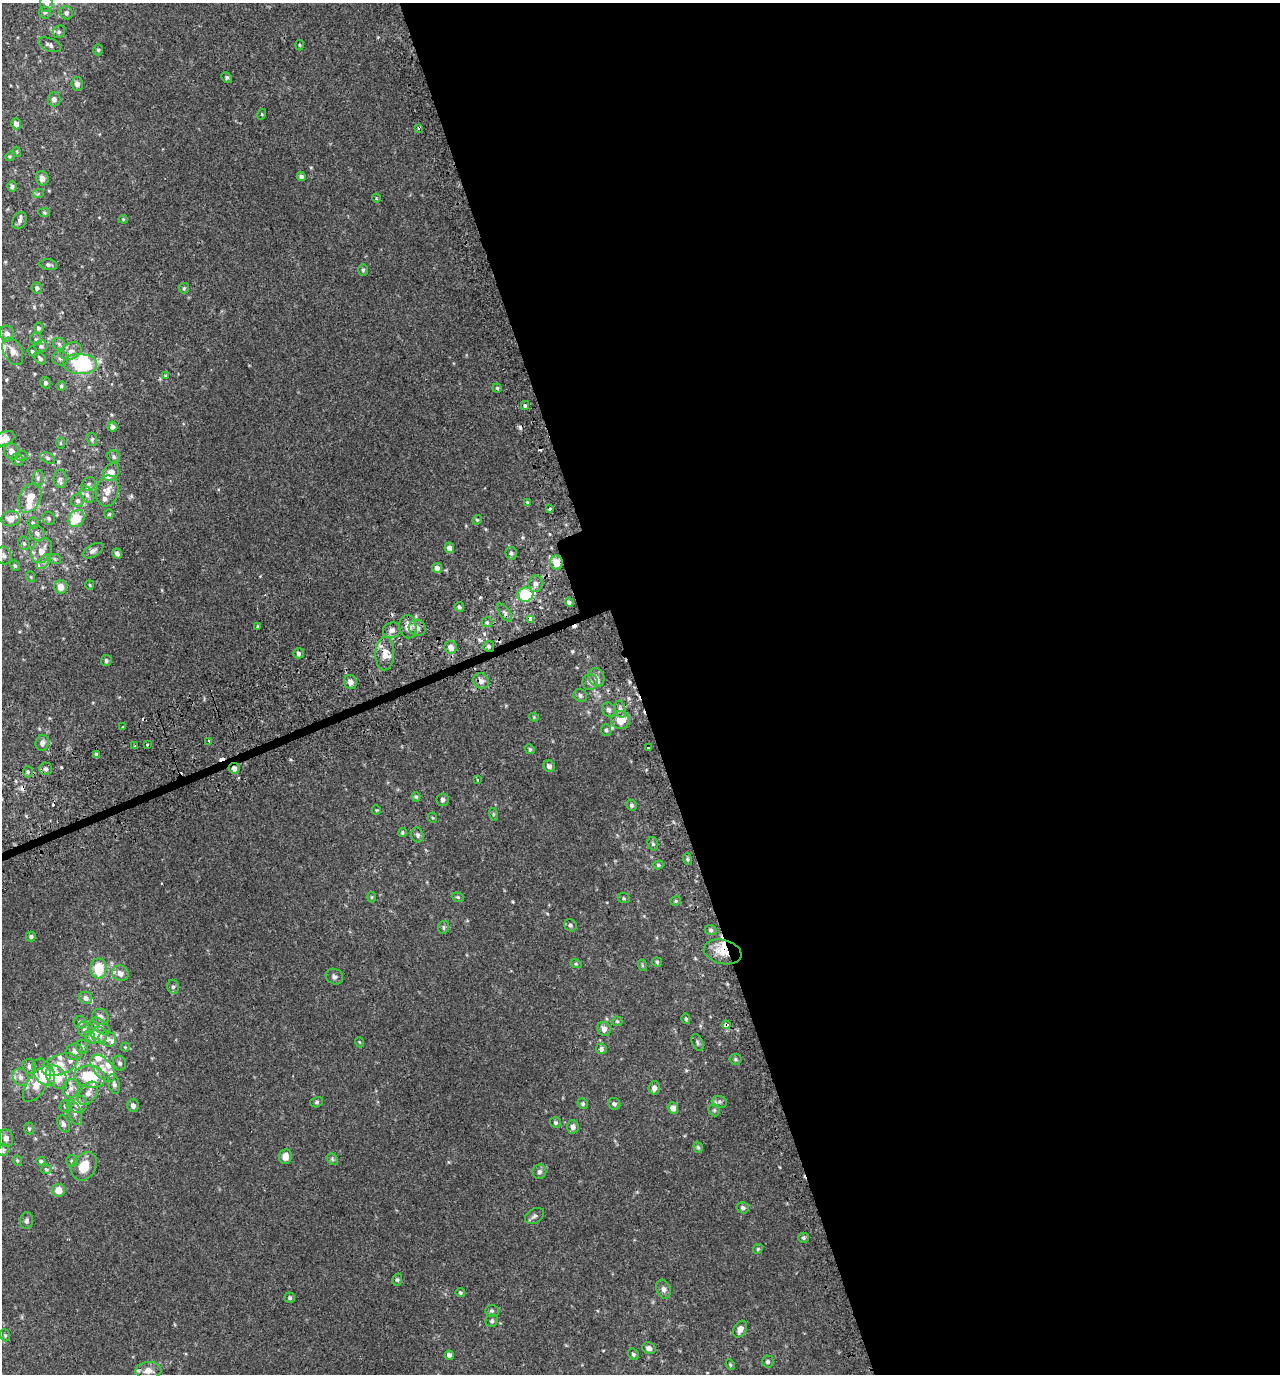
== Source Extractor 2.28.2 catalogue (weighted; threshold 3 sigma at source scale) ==
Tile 8 of 4 x 4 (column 4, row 2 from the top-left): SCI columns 4009-5286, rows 2793-4164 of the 5407 x 5580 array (HDU 1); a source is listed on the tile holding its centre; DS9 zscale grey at full resolution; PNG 1282 x 1376 px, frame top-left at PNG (2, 3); each listed source drawn as its Kron ellipse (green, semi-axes under 4 px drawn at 4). Shown black and unused: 51% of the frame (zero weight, under 2 of 3 exposures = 3% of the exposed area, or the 3 px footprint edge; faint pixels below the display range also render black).
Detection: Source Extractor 2.28.2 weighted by HDU 2 'WHT'; one run over the whole footprint, this tile lists its part. Background 0.00499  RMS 0.0059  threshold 0.0265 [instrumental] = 3 sigma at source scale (4.5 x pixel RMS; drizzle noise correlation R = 1.50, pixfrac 1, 0.0396/0.0396 arcsec/px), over >= 5 px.
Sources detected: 259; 1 inside a brighter object's white glare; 9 cosmic-ray / hot-pixel residue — neither listed nor drawn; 22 inside a brighter listed object's ellipse — not listed separately; the other 227 listed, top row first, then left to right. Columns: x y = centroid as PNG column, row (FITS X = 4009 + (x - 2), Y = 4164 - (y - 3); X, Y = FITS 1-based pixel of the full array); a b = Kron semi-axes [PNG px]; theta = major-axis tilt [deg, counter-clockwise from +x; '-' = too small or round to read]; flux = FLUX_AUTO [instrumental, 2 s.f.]
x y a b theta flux
46 4 8 6 -88 2.3
45 12 6 5 - 0.98
66 13 7 6 - 1.4
59 32 7 5 44 1.2
50 45 12 6 -21 1.9
299 45 5 3 - 0.53
98 50 5 4 - 0.85
227 77 6 4 -47 1.1
77 84 7 5 -81 2.7
54 99 7 6 - 2.3
262 114 5 3 - 0.54
16 124 6 5 - 3.3
418 128 3 3 - 0.54
17 152 5 3 - 0.53
10 156 5 4 - 0.63
301 177 5 4 - 1.4
42 178 7 6 - 3.2
12 186 5 4 - 1.5
38 194 6 4 20 0.83
376 198 4 3 - 0.52
44 212 6 4 -3 0.7
123 219 4 4 - 0.56
19 220 9 6 64 1.9
48 265 9 5 -8 1.4
363 270 6 5 - 0.97
37 288 5 5 - 1.3
184 288 5 5 - 0.82
39 328 5 4 - 1.1
7 334 8 7 - 2.4
36 339 6 6 - 1.2
59 344 6 6 - 1.2
41 346 6 6 - 1.3
13 351 15 9 -62 4.6
32 351 5 4 - 0.86
71 351 11 8 28 3.5
40 358 7 5 -43 1.2
60 358 8 7 - 1.7
80 364 17 10 -4 43
165 376 4 4 - 0.54
45 383 6 5 - 1.3
61 386 5 4 - 0.83
497 388 4 4 - 0.69
525 405 4 4 - 0.88
112 427 5 5 - 2.1
4 439 11 7 25 7.1
92 439 7 5 -72 0.98
60 443 6 4 -90 0.68
12 451 8 7 - 4
22 456 6 5 - 0.79
114 457 7 6 - 1.1
48 458 7 5 -28 1.4
17 460 6 5 - 1.3
111 472 10 7 54 5.9
38 478 8 5 83 1.4
60 479 9 6 89 2
89 484 7 6 - 1.5
107 491 16 11 79 4.9
87 495 8 6 -60 2.1
30 498 15 10 64 8.1
78 501 7 6 - 1.7
527 503 4 4 - 0.79
550 509 3 2 - 0.85
109 514 5 5 - 0.75
76 518 9 7 50 16
10 519 9 7 13 4.8
49 519 7 6 - 1.2
477 520 5 4 - 0.69
33 523 5 5 - 0.91
37 533 8 7 - 2.4
24 543 7 5 -69 1.2
449 548 5 4 - 3.3
42 551 13 9 60 6.4
93 551 11 6 29 1.9
511 553 6 6 - 1.2
117 554 5 4 - 1.6
3 555 9 7 -61 2.5
55 559 6 5 - 1
44 561 9 5 48 1.9
556 562 7 6 - 8.3
15 566 5 4 - 0.83
437 568 5 5 - 2.9
31 577 5 3 - 0.53
535 584 8 7 - 2.7
90 585 5 3 - 0.55
61 587 7 6 - 5.6
525 595 8 7 - 32
569 602 5 4 - 1.7
459 607 5 4 - 1
505 613 11 5 -54 1.5
531 619 3 3 - 10
487 622 5 5 - 0.87
258 627 4 3 - 1.3
408 627 12 8 -81 4.9
417 628 9 8 - 2.6
392 630 9 7 13 2.8
489 646 5 5 - 1.2
451 647 6 6 - 4.4
298 653 5 5 - 1.3
385 654 17 9 88 6.3
106 660 5 5 - 1.2
596 677 9 8 - 2.3
481 681 8 7 - 3.2
350 682 7 6 - 2.8
590 682 8 7 - 2.2
580 695 7 6 - 1.5
620 709 9 5 -75 1.8
609 710 7 6 - 1.8
534 717 5 4 - 0.57
621 720 9 9 - 8.3
123 727 3 3 - 3.7
606 730 6 5 - 1
209 741 3 3 - 1.3
42 743 8 6 77 2.2
147 744 3 3 - 1.5
135 746 3 3 - 0.66
648 748 3 3 - 1.4
530 749 5 4 - 0.84
96 754 4 4 - 1.2
549 766 6 5 - 2
234 768 5 5 - 2.3
46 769 6 6 - 1.6
28 772 5 5 - 1.1
477 780 3 3 - 0.71
416 797 5 4 - 0.84
443 800 6 6 - 1.5
631 805 6 5 - 1.1
376 810 5 4 - 0.56
493 814 6 4 -72 0.71
433 818 5 3 - 0.48
402 832 4 4 - 0.88
417 835 7 6 - 1.4
653 844 7 5 -74 1
687 859 6 4 -72 0.8
658 865 5 4 - 0.79
371 897 5 3 - 0.54
458 897 6 4 -21 0.81
624 898 6 5 - 0.85
676 901 5 4 - 0.75
570 925 6 5 - 1.2
443 927 6 5 - 1.1
711 930 6 5 - 1.1
31 936 5 5 - 1
723 952 19 12 -13 9.8
657 962 5 5 - 0.83
576 964 6 3 -18 0.67
642 965 6 3 -72 0.67
98 968 10 8 88 15
120 973 8 7 - 3.8
334 977 9 7 -28 1.8
173 987 7 5 -76 1.2
86 998 6 6 - 2
100 1017 8 7 - 2.9
686 1019 5 3 - 0.85
617 1021 5 5 - 0.73
80 1022 6 6 - 1.4
726 1025 4 3 - 7.1
100 1026 11 6 -38 2.1
84 1029 8 6 -75 1.5
604 1029 7 6 - 3.2
99 1035 8 7 - 4.5
90 1037 7 4 -62 1.1
107 1039 9 7 -23 2.7
359 1042 5 3 - 0.46
697 1043 9 5 -68 1.4
82 1047 7 6 - 1.3
125 1047 4 4 - 0.53
601 1049 5 5 - 1.8
74 1052 9 8 - 3.2
735 1059 6 5 - 1
120 1063 7 6 - 1.3
59 1065 19 10 20 8.4
29 1066 8 6 -65 1.9
103 1068 16 9 -51 6.3
44 1072 15 9 -58 18
20 1077 9 7 -62 2.6
56 1077 13 9 -53 13
90 1077 16 11 -10 26
37 1084 21 9 56 8.1
114 1084 10 5 -77 1.8
71 1088 9 8 - 3.1
654 1088 6 5 - 2.4
88 1093 13 8 54 3.5
317 1102 6 5 - 1
719 1102 8 6 -19 1.5
78 1104 9 9 - 5.1
583 1104 5 5 - 0.89
614 1104 6 5 - 1.5
133 1105 6 5 - 2
65 1106 6 6 - 1.2
673 1108 6 5 - 3.8
714 1110 6 6 - 1
74 1112 13 6 -68 2.4
556 1122 5 5 - 1.1
63 1124 9 6 -68 1.8
573 1127 7 6 - 2.4
29 1129 6 5 - 0.86
6 1138 9 7 -77 2.8
698 1147 6 4 -71 0.91
3 1150 6 5 - 0.9
285 1156 7 6 - 3.8
332 1159 6 5 - 0.93
17 1161 6 4 -69 0.75
41 1161 4 3 - 0.9
72 1161 6 5 - 1.2
84 1166 15 11 58 10
46 1169 5 5 - 0.9
539 1172 7 6 - 1.8
58 1190 6 6 - 6.3
743 1208 6 5 - 1.3
534 1216 10 7 31 1.8
26 1221 8 6 82 1.6
803 1238 5 5 - 1
758 1249 5 4 - 0.78
397 1280 6 5 - 0.97
663 1289 9 6 -71 2
460 1293 4 4 - 0.92
290 1298 5 5 - 1.1
492 1311 7 5 -2 1.1
492 1321 6 6 - 1.2
740 1329 9 6 62 3.1
5 1335 6 4 -70 0.78
649 1348 7 5 -20 2.1
633 1354 6 5 - 1.2
449 1355 5 4 - 2.2
768 1361 6 6 - 1.3
730 1365 5 3 - 0.68
148 1371 13 8 2 4.2
Overlapping masked pixels (flux is a lower limit): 4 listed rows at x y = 489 646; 234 768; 723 952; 726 1025
Isophote crosses this tile's border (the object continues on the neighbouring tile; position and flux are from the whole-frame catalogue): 3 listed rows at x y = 46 4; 13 351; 4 439
Unlisted compact peaks at least as high as the median listed source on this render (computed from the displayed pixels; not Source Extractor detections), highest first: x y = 572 651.